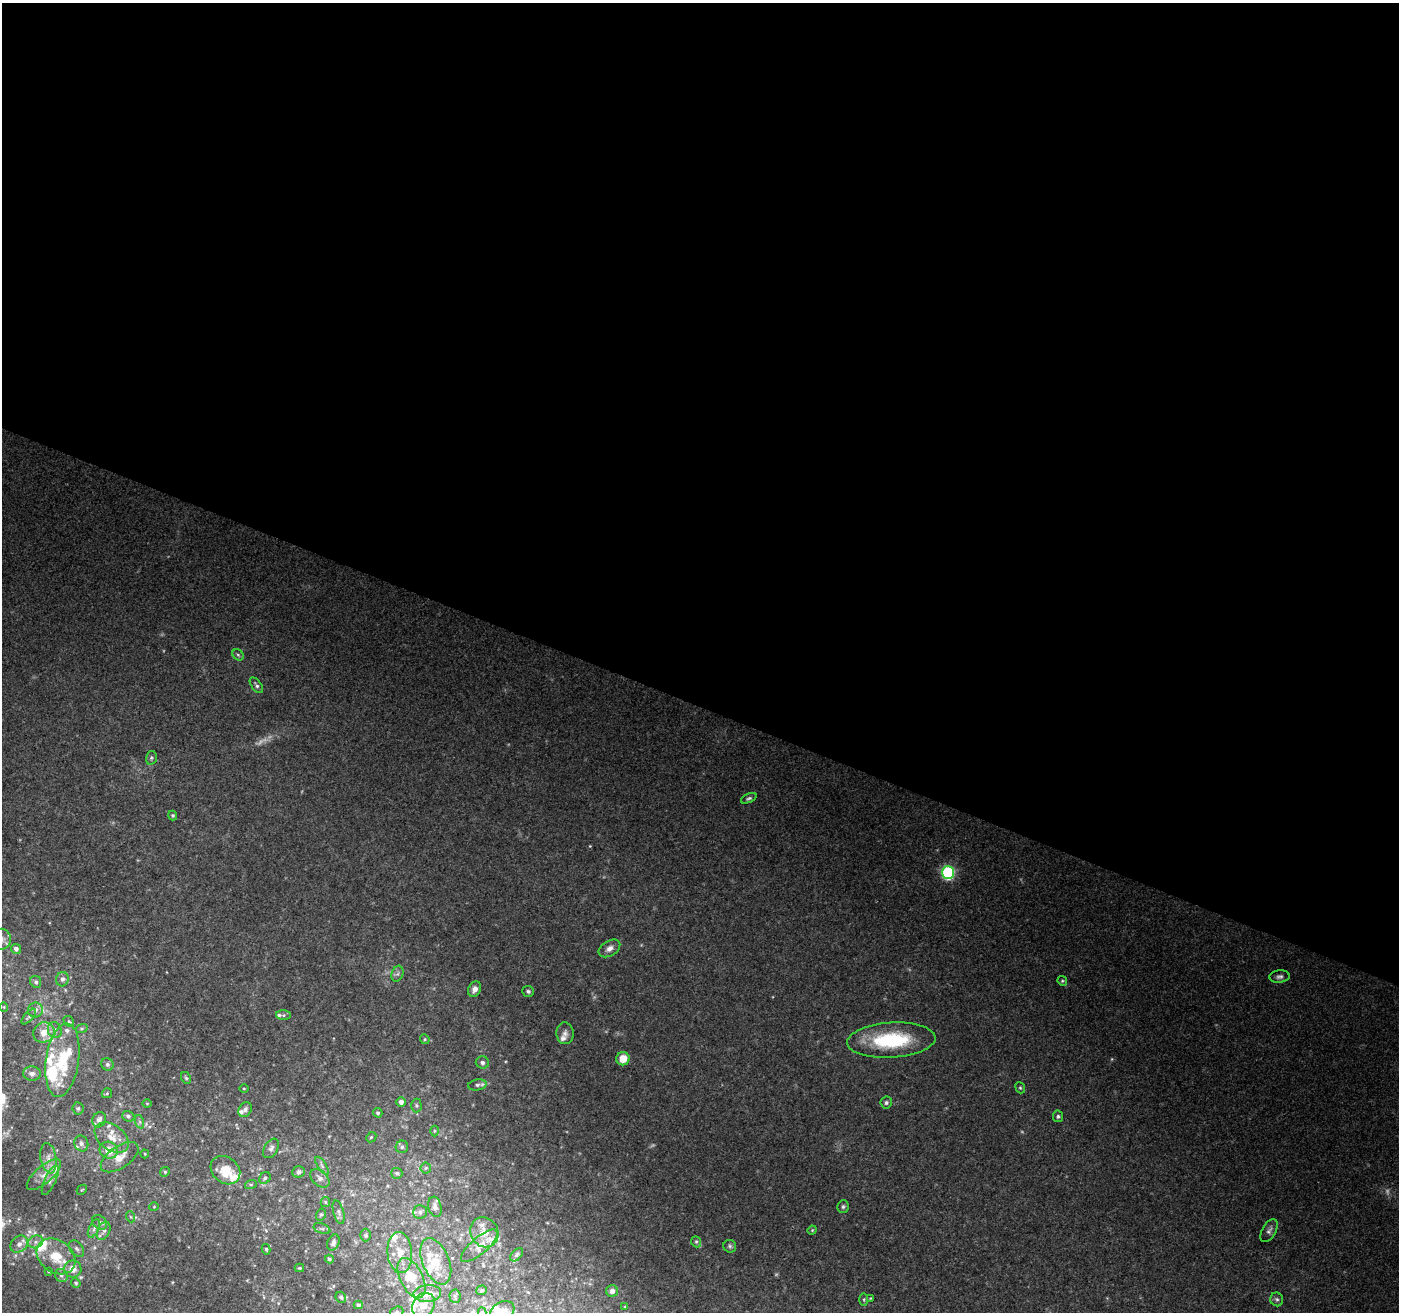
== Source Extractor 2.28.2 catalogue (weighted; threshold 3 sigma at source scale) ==
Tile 3 of 4 x 4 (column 3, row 1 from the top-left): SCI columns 2806-4202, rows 4207-5516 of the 5600 x 5726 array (HDU 1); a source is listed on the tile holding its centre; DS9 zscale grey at full resolution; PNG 1401 x 1314 px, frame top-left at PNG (2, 3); each listed source drawn as its Kron ellipse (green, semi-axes under 4 px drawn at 4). Shown black and unused: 54% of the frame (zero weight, under 3 of 4 exposures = <1% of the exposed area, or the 3 px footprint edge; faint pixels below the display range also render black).
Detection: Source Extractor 2.28.2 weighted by HDU 2 'WHT'; one run over the whole footprint, this tile lists its part. Background 0.111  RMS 0.0061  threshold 0.0276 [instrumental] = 3 sigma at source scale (4.5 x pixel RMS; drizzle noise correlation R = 1.50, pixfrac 1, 0.0396/0.0396 arcsec/px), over >= 5 px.
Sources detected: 156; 5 too faint to see at this stretch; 1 inside a brighter object's white glare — neither listed nor drawn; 31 inside a brighter listed object's ellipse — not listed separately; the other 119 listed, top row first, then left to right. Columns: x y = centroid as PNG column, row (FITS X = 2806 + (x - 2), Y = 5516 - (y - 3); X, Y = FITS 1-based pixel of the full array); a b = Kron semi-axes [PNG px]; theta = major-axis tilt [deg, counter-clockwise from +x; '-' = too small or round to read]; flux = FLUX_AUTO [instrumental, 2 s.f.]
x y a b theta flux
238 655 6 5 - 1.1
256 685 9 4 -52 1.6
151 758 7 5 77 1.2
749 798 8 4 24 1.3
173 815 5 4 - 0.85
948 873 6 6 - 98
2 939 10 9 - 3.5
609 948 12 7 31 3.4
16 949 5 4 - 2.5
397 974 8 5 71 1.8
1279 977 10 6 3 2.2
62 979 7 6 - 2.5
1062 981 5 4 - 0.81
36 982 6 5 - 1.5
475 989 8 6 62 3.3
528 991 6 5 - 1.3
4 1007 5 3 - 0.48
35 1010 7 7 - 2.7
284 1015 7 5 -1 1.4
29 1017 9 4 48 1.2
69 1021 6 4 -42 0.86
82 1028 6 4 19 0.87
55 1030 8 6 -74 2.8
44 1032 11 10 - 6.9
565 1033 11 8 -85 3
425 1039 5 4 - 0.83
891 1040 44 17 4 49
623 1059 7 6 - 8.8
62 1060 37 16 82 28
482 1062 6 6 - 1.8
107 1064 6 6 - 1.7
32 1074 9 7 -4 2.7
186 1078 6 5 - 1.1
477 1085 9 5 10 1.8
244 1088 5 3 - 0.6
1020 1088 6 4 -67 0.91
107 1093 5 5 - 0.82
401 1102 5 4 - 3
147 1103 5 3 - 0.54
886 1103 6 5 - 1.3
416 1105 7 5 -89 1.2
78 1108 6 5 - 1.2
245 1110 8 6 57 1.9
378 1113 5 4 - 1.1
128 1116 6 5 - 1.5
1058 1116 6 5 - 1.1
99 1120 8 6 64 2.9
140 1122 7 4 -71 1.1
434 1131 5 3 - 0.61
371 1137 6 4 44 0.88
112 1138 19 12 -37 8.1
81 1143 8 6 -67 1.9
402 1147 6 6 - 1.6
271 1148 10 6 58 2.5
109 1150 9 8 - 8.2
145 1154 4 4 - 0.62
120 1157 21 11 34 7.9
48 1158 15 8 -81 4.6
322 1166 10 4 -57 1.7
426 1168 5 5 - 0.84
225 1170 16 13 -40 14
165 1172 5 4 - 0.8
298 1172 6 5 - 2.6
397 1173 5 5 - 1.3
44 1175 21 8 41 6.4
265 1178 6 5 - 1.3
320 1178 11 7 -42 3.3
50 1180 16 5 65 3
251 1184 6 4 18 0.76
82 1190 5 3 - 0.57
325 1202 5 4 - 0.86
154 1207 4 4 - 0.58
435 1207 10 6 -74 2.7
843 1207 6 5 - 1.3
339 1212 12 5 -74 1.9
420 1212 7 7 - 2
321 1214 6 4 73 0.97
131 1217 5 3 - 0.71
99 1222 8 6 -43 2.1
94 1228 10 5 64 2
322 1229 9 5 -21 1.3
812 1230 5 4 - 0.63
104 1231 10 6 67 2.5
1269 1231 12 7 60 2.6
484 1232 15 13 -62 8.7
366 1235 6 5 - 1.5
36 1242 8 6 21 2.6
333 1242 8 5 67 2.5
696 1242 6 4 -69 0.98
19 1244 10 7 39 4
479 1246 23 8 41 7.3
730 1246 6 6 - 1.3
76 1249 9 6 -49 2
266 1249 5 4 - 0.95
400 1253 20 12 -85 12
517 1255 8 5 46 1.2
56 1256 21 16 -37 17
329 1259 4 4 - 1.1
436 1261 24 13 -67 16
299 1268 4 3 - 0.86
73 1269 8 8 - 5.9
48 1271 3 3 - 0.59
61 1275 7 6 - 1.6
411 1278 22 11 -64 15
76 1283 5 4 - 0.99
481 1290 5 4 - 0.99
612 1291 6 6 - 3.1
427 1293 14 8 4 8.1
455 1296 7 5 -88 1.3
341 1297 6 5 - 1.3
870 1298 4 3 - 0.55
1277 1299 7 6 - 1.5
864 1300 6 3 -89 0.78
358 1305 4 3 - 1.1
424 1305 13 10 52 7.5
625 1307 4 2 - 0.52
502 1311 13 9 28 5.9
397 1312 7 5 18 1.2
482 1312 5 4 - 0.83
Isophote crosses this tile's border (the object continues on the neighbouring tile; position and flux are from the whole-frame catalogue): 4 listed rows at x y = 2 939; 502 1311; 397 1312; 482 1312